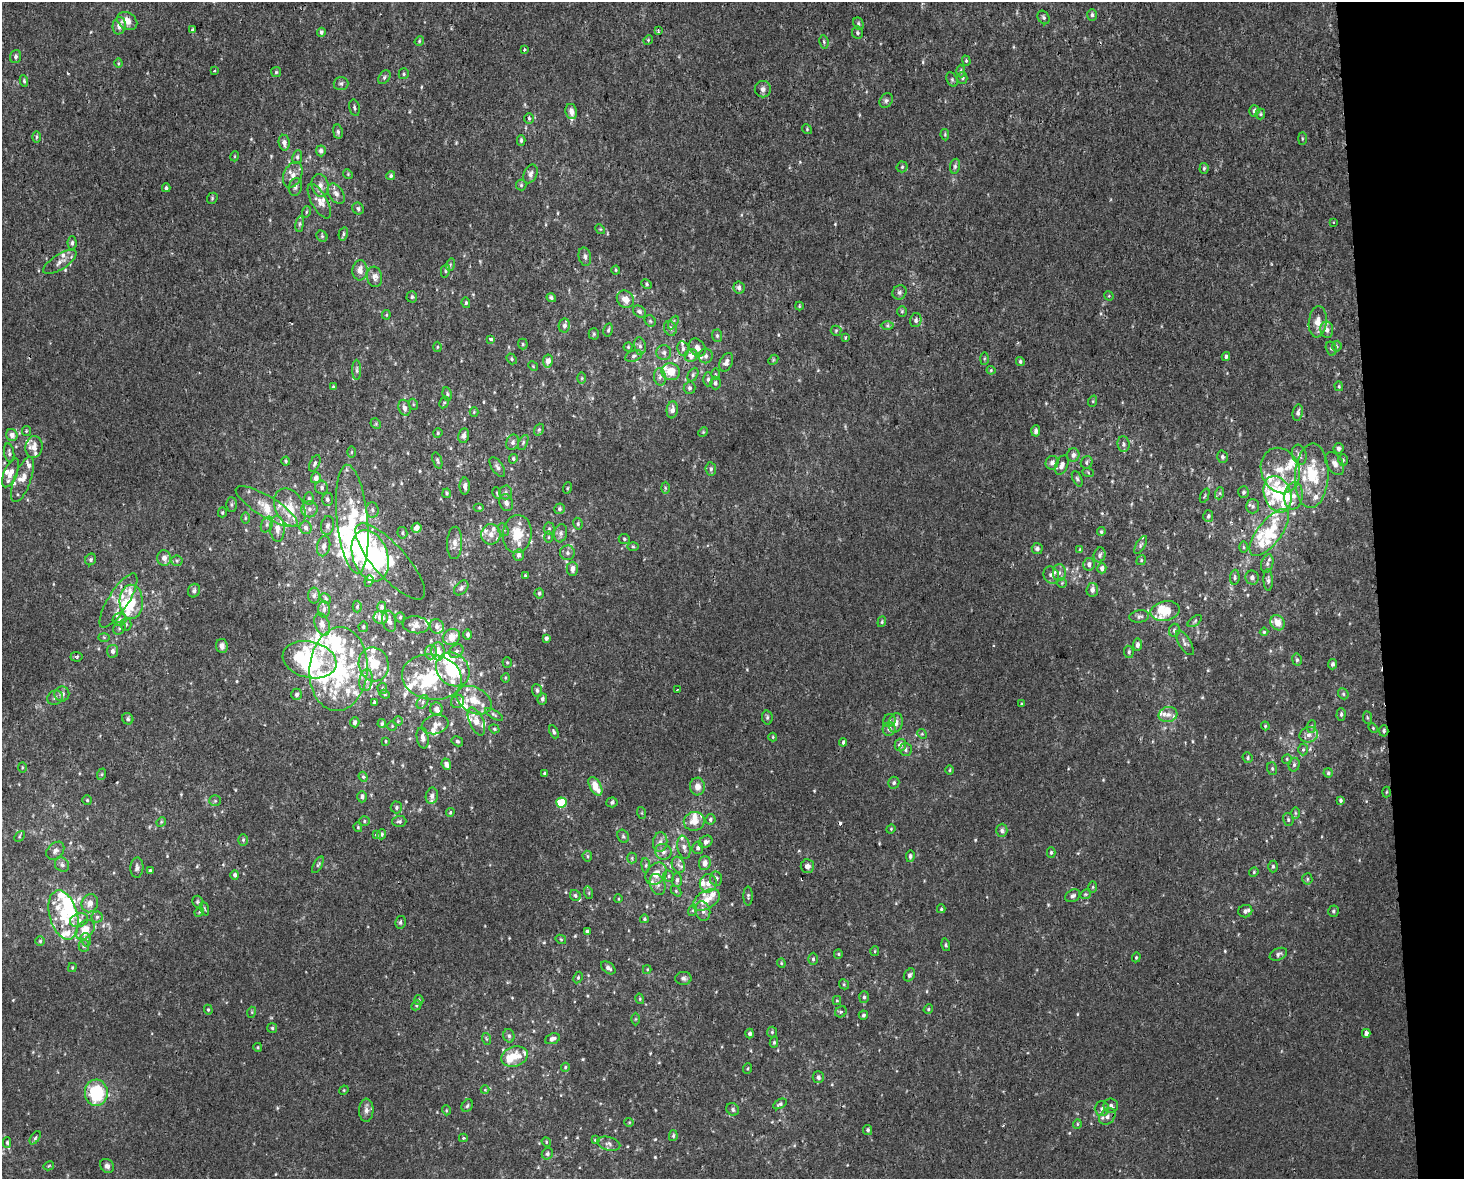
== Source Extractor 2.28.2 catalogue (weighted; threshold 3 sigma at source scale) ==
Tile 9 of 3 x 4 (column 3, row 3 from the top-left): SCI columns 2945-4406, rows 1219-2395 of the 4470 x 4790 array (HDU 1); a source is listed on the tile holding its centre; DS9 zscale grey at full resolution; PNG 1466 x 1181 px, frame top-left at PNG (2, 2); each listed source drawn as its Kron ellipse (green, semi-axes under 4 px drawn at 4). Shown black and unused: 6% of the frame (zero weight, under 2 of 3 exposures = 2% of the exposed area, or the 3 px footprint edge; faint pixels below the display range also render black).
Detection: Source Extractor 2.28.2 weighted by HDU 2 'WHT'; one run over the whole footprint, this tile lists its part. Background 3.92e-04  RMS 0.0028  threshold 0.0127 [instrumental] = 3 sigma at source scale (4.5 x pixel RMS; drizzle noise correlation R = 1.50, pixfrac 1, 0.0396/0.0396 arcsec/px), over >= 5 px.
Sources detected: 692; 10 inside a brighter object's white glare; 3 cosmic-ray / hot-pixel residue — neither listed nor drawn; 120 inside a brighter listed object's ellipse — not listed separately; of the other 559, all 500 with FLUX_AUTO >= 0.267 (the completeness limit of this list) listed and drawn (59 fainter detections not listed), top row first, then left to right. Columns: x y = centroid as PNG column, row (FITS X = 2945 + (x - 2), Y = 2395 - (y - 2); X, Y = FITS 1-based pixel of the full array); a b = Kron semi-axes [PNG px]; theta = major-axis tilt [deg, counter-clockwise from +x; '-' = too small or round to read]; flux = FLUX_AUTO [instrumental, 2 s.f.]
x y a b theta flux
1092 15 6 4 89 0.69
1044 17 7 5 -57 0.66
127 21 11 8 -34 2.9
858 23 6 5 - 0.53
119 26 9 6 79 2
193 30 4 3 - 0.52
658 30 3 3 - 0.38
321 32 4 4 - 0.75
857 33 6 5 - 0.53
648 40 5 4 - 0.3
419 41 5 4 - 0.38
824 42 7 4 -80 0.51
524 49 4 3 - 1
16 57 6 5 - 0.73
966 61 5 4 - 0.36
118 63 4 4 - 0.31
214 71 3 3 - 0.68
961 71 6 4 -89 0.6
276 72 5 5 - 0.44
404 74 5 5 - 0.44
384 77 7 5 53 0.62
962 78 5 5 - 0.41
952 79 8 5 -64 0.52
24 81 6 4 -80 0.47
341 84 7 6 - 0.72
763 89 8 8 - 1.1
886 101 8 6 56 0.73
354 108 8 5 -78 0.59
571 111 8 5 -78 1.7
1254 111 6 5 - 1.2
1260 114 5 5 - 0.43
529 118 5 4 - 0.45
807 129 5 4 - 0.34
338 132 7 5 -81 0.59
945 135 6 4 -81 0.33
37 137 6 4 89 0.46
1302 139 6 3 90 0.34
521 140 5 3 - 0.55
284 143 8 5 -82 1.3
321 151 5 5 - 0.99
235 156 5 3 - 0.27
297 157 7 5 82 0.63
955 166 7 5 81 0.6
902 167 5 5 - 0.48
1204 168 5 4 - 0.41
348 174 5 4 - 0.34
530 174 10 6 66 1.1
293 175 13 9 66 2.5
391 176 4 4 - 0.59
320 185 12 8 -79 1.9
521 185 5 5 - 0.4
295 187 9 6 77 0.94
166 188 4 4 - 0.58
336 194 11 7 -57 1.6
212 198 6 5 - 0.4
319 201 19 7 -61 2.5
358 209 6 5 - 0.68
306 212 5 3 - 0.34
1334 223 3 2 - 0.3
300 224 8 4 82 0.55
600 229 5 4 - 0.3
343 234 7 4 75 0.51
322 236 6 5 - 0.5
72 243 7 4 -86 0.66
585 257 9 6 -79 0.94
60 262 19 7 32 2
450 265 6 4 73 0.44
360 270 10 7 88 2
616 270 4 4 - 0.29
445 271 6 4 77 0.47
375 277 10 7 -81 1.4
647 284 5 4 - 0.42
739 288 6 5 - 1
900 292 7 6 - 0.69
1109 296 5 4 - 0.29
412 297 6 5 - 0.5
551 298 5 4 - 0.57
625 299 9 8 - 2.8
466 303 5 4 - 0.42
799 306 4 4 - 0.29
902 311 5 4 - 0.41
639 312 7 5 -35 0.72
386 315 5 4 - 0.35
916 320 7 5 76 0.81
650 321 6 5 - 0.5
1318 322 16 9 84 2.7
673 323 7 4 59 0.5
564 326 7 5 81 1.1
887 326 6 4 -1 0.47
670 328 7 6 - 0.82
608 330 7 4 79 0.51
1327 330 8 6 -83 1.2
836 331 5 5 - 0.39
594 334 5 5 - 0.4
717 336 6 5 - 0.49
845 338 4 3 - 0.35
491 339 4 3 - 1.1
523 344 5 5 - 0.36
640 346 8 6 -80 0.89
1337 346 5 4 - 0.42
437 347 5 3 - 0.27
628 347 4 4 - 0.37
697 348 10 7 -55 1.6
1331 348 7 5 -74 0.54
683 349 7 5 -77 0.81
664 353 7 7 - 0.91
691 355 7 6 - 2
634 356 9 5 19 0.68
706 356 7 7 - 0.91
1226 357 4 4 - 0.64
984 358 6 3 90 0.3
512 359 6 4 -51 0.42
773 360 6 4 47 0.37
548 361 6 5 - 2.2
1020 361 5 4 - 0.49
726 362 10 6 65 1.1
533 366 5 4 - 0.32
357 370 10 4 -89 0.63
991 370 4 4 - 0.32
671 372 9 8 - 4.3
715 374 6 4 -89 0.33
693 375 7 5 64 0.54
660 377 9 6 -83 0.96
582 378 6 4 -89 0.38
708 379 7 5 89 0.64
715 383 6 5 - 0.68
1339 386 5 4 - 0.32
333 387 4 3 - 0.38
689 388 6 6 - 0.65
447 394 7 4 -81 0.49
1093 401 6 3 72 0.3
444 402 6 4 62 0.38
413 404 5 3 - 0.29
404 408 8 6 -73 1.1
672 410 8 5 83 1.6
474 412 4 4 - 0.27
1298 413 8 5 79 0.86
376 424 6 4 -46 0.39
539 430 6 4 68 0.41
26 431 5 4 - 0.3
1036 431 5 4 - 0.87
703 432 5 4 - 0.32
438 433 5 4 - 0.34
12 435 6 5 - 1.8
464 436 7 5 80 1
513 442 8 6 67 0.77
523 443 8 4 64 0.48
1123 444 8 6 -83 0.86
34 447 11 8 83 2.5
1339 448 5 5 - 0.75
351 452 5 3 - 0.27
9 453 9 5 -80 0.69
1073 455 7 6 - 1
1299 455 10 7 -72 1.3
1222 457 6 5 - 0.67
513 459 5 4 - 0.47
1343 460 6 5 - 0.48
286 461 4 4 - 0.31
437 461 9 4 -72 0.53
1087 462 6 5 - 0.62
315 463 9 5 65 0.66
1052 463 7 6 - 1.4
1335 464 13 8 -58 1.6
1062 465 10 6 65 1.5
497 467 11 5 -57 0.89
711 469 7 5 -82 0.63
1280 471 23 19 -68 7.1
1088 472 6 4 -21 0.32
11 473 15 6 67 2.3
1312 476 32 16 87 13
316 478 5 5 - 1.5
23 479 24 8 70 2.7
1077 479 8 4 -65 0.54
465 486 8 5 90 0.99
322 487 7 6 - 0.78
567 488 6 3 70 0.28
665 488 6 4 -89 0.41
505 492 7 6 - 0.82
1244 492 6 5 - 0.66
447 493 5 4 - 0.41
497 493 6 3 -72 0.31
1220 493 6 4 72 0.43
1278 494 19 13 -70 10
1205 496 7 2 68 0.29
1293 496 14 9 82 2.8
309 499 6 5 - 0.59
327 499 7 5 -90 0.76
506 503 8 6 -72 1.2
231 505 7 5 -90 0.57
266 506 35 10 -31 6.6
1253 506 7 6 - 0.77
479 507 5 3 - 0.33
290 508 20 14 -62 5.6
309 509 8 8 - 1.3
559 509 5 5 - 0.57
372 510 7 6 - 0.82
222 512 5 4 - 0.37
1208 516 6 5 - 0.58
245 518 6 4 89 0.42
352 519 54 15 -84 18
267 524 8 5 63 0.89
578 524 6 4 -79 0.51
328 526 9 6 81 1.1
306 528 6 6 - 1.2
416 528 5 5 - 2
549 528 6 5 - 0.51
277 529 13 7 -86 2.6
503 530 7 5 -58 0.5
1101 532 4 3 - 0.44
1269 532 28 12 52 9.2
402 533 6 5 - 0.47
561 533 9 6 80 1
491 534 10 9 - 2.2
517 534 19 14 83 6.5
548 537 6 4 89 0.34
624 539 5 5 - 0.47
455 543 16 7 88 1.8
1141 545 10 4 61 0.61
324 546 10 6 79 1.4
633 547 6 4 -1 0.36
1244 547 5 3 - 0.33
1037 549 5 5 - 0.79
1080 550 4 3 - 0.35
567 553 7 7 - 0.97
519 555 6 5 - 1.1
1100 555 7 6 - 0.8
370 556 26 17 -71 32
164 558 8 7 - 1.9
91 559 6 5 - 0.56
1141 560 5 4 - 0.38
177 561 5 5 - 0.47
390 561 49 16 -48 7.4
1089 564 6 5 - 0.95
1267 564 9 6 74 0.94
1102 568 5 4 - 1.3
572 569 7 5 90 1.6
1059 573 8 6 89 1
1051 575 9 7 -61 1.1
525 576 4 3 - 0.32
1235 577 8 4 86 0.55
1252 578 7 6 - 1
1268 580 11 4 -89 0.8
369 581 6 4 69 0.45
1062 583 5 5 - 0.37
461 588 8 6 47 0.82
1092 590 7 5 83 1.2
194 591 7 6 - 0.88
539 593 5 4 - 0.46
314 595 8 6 88 0.78
326 598 6 3 -45 0.34
118 601 31 10 58 4.5
131 602 17 11 -89 6.5
357 607 6 4 89 0.38
382 607 5 4 - 0.68
324 609 8 5 89 0.89
1165 611 15 9 11 6.1
1139 616 10 6 7 0.82
381 617 7 6 - 2.4
400 617 5 4 - 0.41
120 619 7 6 - 0.83
389 621 11 6 -74 1.2
1195 621 8 4 37 0.49
882 622 5 4 - 0.38
1278 623 8 7 - 3.1
126 624 6 5 - 0.53
322 624 11 7 -68 1.6
416 625 13 8 -6 1.9
437 626 7 7 - 1.3
363 627 5 5 - 0.46
119 628 7 5 48 0.58
1174 630 6 5 - 0.81
1264 632 4 4 - 0.39
468 634 5 4 - 0.83
104 637 6 4 -1 0.31
451 637 9 7 29 3.6
546 638 4 3 - 0.82
1185 643 14 6 -59 0.94
1137 645 6 4 83 1.1
222 646 7 6 - 1.3
113 651 6 5 - 1.1
438 651 9 6 -88 2.9
456 651 8 6 43 0.84
431 652 7 6 - 0.94
1129 652 6 5 - 0.56
76 657 6 5 - 0.49
310 660 27 18 -14 18
1297 660 6 5 - 0.52
507 662 5 4 - 0.36
374 664 17 15 -77 6.4
1333 664 5 4 - 0.68
338 669 42 29 86 33
453 669 18 15 -46 22
432 677 30 22 -9 16
505 678 5 3 - 0.28
366 680 11 6 81 1.5
382 688 5 5 - 0.44
678 689 3 2 - 0.4
537 690 6 5 - 0.62
62 694 7 7 - 1.3
297 694 6 5 - 0.8
385 694 5 4 - 0.37
1343 694 6 5 - 0.45
55 698 8 6 29 0.92
542 699 5 4 - 0.81
474 700 19 12 -29 5.2
374 702 4 3 - 1.5
423 702 7 5 54 0.72
457 702 7 6 - 0.69
1021 704 4 4 - 0.29
436 709 6 6 - 1.8
494 714 10 4 -32 0.55
1341 714 6 4 89 0.64
1168 715 9 7 13 1.3
767 717 7 5 -78 0.61
1367 718 6 4 -84 0.41
128 719 6 5 - 0.56
398 721 5 5 - 0.38
476 721 15 7 -67 2.7
889 721 6 6 - 0.64
355 722 5 4 - 0.91
896 723 10 7 78 1.8
382 724 4 4 - 0.53
435 725 13 9 14 2.2
392 726 5 5 - 0.33
1265 726 4 4 - 0.31
1311 727 6 4 83 0.41
1373 728 5 3 - 0.3
494 729 5 4 - 0.36
889 729 6 6 - 1.2
1384 731 6 4 87 0.6
554 732 7 4 -65 0.53
922 734 5 4 - 0.35
1309 735 9 7 16 1.4
773 737 4 4 - 0.28
423 738 11 6 -81 1.3
386 741 4 2 - 0.27
457 741 6 4 -31 0.5
843 742 4 3 - 0.44
900 745 6 5 - 1.4
906 750 6 6 - 0.78
1303 750 6 5 - 0.5
1248 758 5 5 - 0.51
1287 759 5 4 - 0.34
446 764 6 4 -68 1.6
1294 765 7 5 74 0.55
22 767 5 3 - 0.27
1272 769 6 5 - 0.49
950 770 5 3 - 0.28
544 773 4 3 - 0.29
1328 773 4 4 - 0.42
102 774 6 4 71 0.39
363 777 5 4 - 0.48
894 783 6 5 - 0.59
595 786 10 5 -61 4.3
697 787 9 7 -87 2.1
1386 792 5 3 - 0.28
432 796 8 6 79 1.1
362 797 6 4 89 0.77
87 800 5 4 - 0.38
1340 800 4 4 - 0.57
215 801 5 5 - 0.46
612 802 5 5 - 0.55
561 803 5 5 - 10
396 807 6 5 - 0.63
450 812 4 3 - 0.32
642 813 6 4 -72 0.31
1295 813 6 4 -89 0.39
710 819 5 5 - 0.59
1288 819 7 5 -77 0.54
364 821 5 5 - 0.46
399 821 7 5 2 0.76
694 821 10 9 - 3.4
161 822 5 4 - 0.35
358 827 5 4 - 0.33
891 829 5 4 - 0.3
1002 830 6 5 - 0.82
382 834 5 4 - 0.57
376 835 4 3 - 1.5
19 836 6 4 47 0.36
623 836 7 5 -62 0.54
243 840 6 5 - 0.45
660 842 10 7 83 1.3
706 842 7 5 34 0.94
684 847 12 6 -80 1.2
698 848 6 5 - 0.69
55 851 10 7 45 1.2
663 852 8 7 - 1.4
1051 852 5 4 - 0.51
587 856 5 4 - 0.44
910 856 6 4 79 0.66
632 858 5 5 - 0.43
705 863 7 6 - 1.7
62 865 7 6 - 0.93
318 865 9 3 61 0.47
646 865 7 4 -84 0.5
678 865 8 6 -66 0.92
807 866 7 6 - 1.3
1273 866 6 4 89 0.53
137 868 10 6 87 1
150 871 4 3 - 0.43
1254 872 5 4 - 0.32
656 874 12 9 53 3.2
235 875 5 4 - 0.83
669 876 6 5 - 0.54
716 879 7 6 - 1
1307 879 5 5 - 0.46
677 880 7 5 88 0.77
708 883 9 8 - 2.3
657 884 11 7 -70 1.3
1093 887 6 4 89 0.33
676 891 6 4 -46 0.35
589 893 6 4 -73 0.31
1085 894 6 4 20 0.34
575 895 6 5 - 0.66
748 896 9 4 -90 0.52
1073 896 8 6 27 0.87
618 899 4 3 - 0.31
706 900 15 9 32 4
197 902 6 5 - 0.45
90 903 9 8 - 2.1
204 908 7 3 -71 0.33
941 909 4 3 - 0.36
693 910 6 4 72 0.38
703 911 10 7 -76 1.3
1245 911 7 6 - 0.78
1333 911 5 5 - 0.53
199 912 5 4 - 0.31
63 915 25 14 -74 9.6
97 917 5 5 - 0.54
644 919 4 4 - 0.43
79 920 9 6 19 1.2
400 922 6 5 - 0.62
85 930 11 8 49 4.4
587 931 3 3 - 0.64
561 939 5 4 - 0.29
86 940 7 5 -75 0.62
40 941 5 5 - 0.44
946 945 6 4 -73 0.4
84 946 6 5 - 0.52
875 951 5 4 - 0.31
838 954 5 4 - 0.34
1278 954 9 6 24 0.79
1136 957 5 4 - 0.39
813 959 6 4 -90 0.49
781 963 4 4 - 0.3
72 967 4 3 - 0.31
608 968 8 5 -37 0.93
647 970 4 4 - 0.3
909 975 7 5 57 0.84
578 978 6 4 64 0.39
683 978 8 6 0 0.81
844 984 5 4 - 0.37
864 997 6 5 - 0.51
640 999 5 3 - 0.29
419 1000 5 4 - 0.34
837 1001 4 4 - 0.28
416 1005 5 4 - 0.41
928 1009 5 4 - 0.34
208 1010 5 4 - 0.35
252 1012 5 3 - 0.27
841 1012 6 5 - 0.54
863 1015 5 4 - 0.54
635 1019 6 4 89 0.39
272 1028 5 5 - 0.43
772 1032 5 5 - 0.4
1366 1033 4 3 - 2.4
750 1034 5 4 - 0.81
509 1036 7 5 -74 0.7
487 1039 6 4 -69 0.39
552 1039 8 5 22 1.3
774 1042 5 4 - 0.44
258 1047 4 3 - 0.31
514 1057 13 10 18 4.9
565 1067 4 4 - 0.36
748 1068 5 3 - 0.34
818 1077 6 5 - 0.76
344 1090 5 4 - 0.28
485 1090 4 4 - 0.27
96 1093 13 11 -86 16
780 1104 7 4 30 0.64
467 1106 7 5 58 0.49
1111 1106 7 7 - 0.89
733 1109 7 6 - 0.65
1102 1109 7 7 - 0.86
366 1110 11 7 88 1.3
446 1110 5 3 - 0.27
1107 1117 9 7 48 1.4
629 1122 4 4 - 0.29
1077 1124 5 4 - 0.35
868 1130 5 4 - 0.6
673 1136 5 4 - 0.47
35 1138 7 4 54 0.48
463 1138 4 3 - 0.36
595 1140 4 4 - 0.34
7 1142 5 4 - 0.58
546 1142 5 4 - 0.34
609 1144 12 6 -16 1.1
547 1154 6 5 - 0.63
49 1166 5 4 - 0.28
107 1166 7 6 - 1
Overlapping masked pixels (flux is a lower limit): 2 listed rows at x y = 319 201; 1384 731